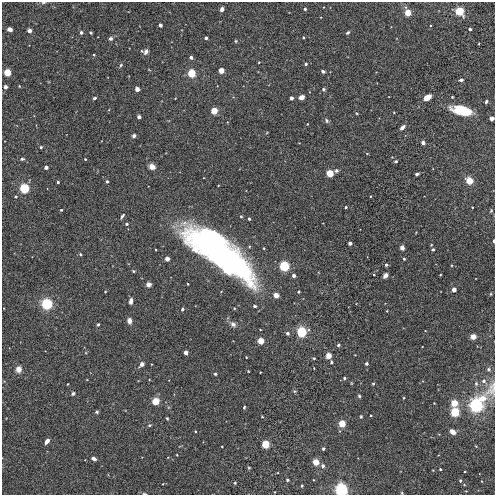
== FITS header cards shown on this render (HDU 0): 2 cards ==
NAXIS1  =                  493
NAXIS2  =                  493

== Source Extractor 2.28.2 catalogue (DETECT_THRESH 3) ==
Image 493 x 493 px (HDU 0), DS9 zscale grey, 1 PNG px = 1 image px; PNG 497 x 497 px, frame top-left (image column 1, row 493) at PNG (2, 2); no overlay
Background 4.44e-04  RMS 0.0054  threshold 0.0162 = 3 sigma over >= 5 px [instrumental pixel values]
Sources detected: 167; all 167 listed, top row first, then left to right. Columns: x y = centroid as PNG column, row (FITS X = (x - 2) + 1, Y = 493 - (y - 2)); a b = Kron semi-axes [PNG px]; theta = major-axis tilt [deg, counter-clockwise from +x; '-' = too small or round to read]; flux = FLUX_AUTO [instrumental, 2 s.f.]
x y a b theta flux
43 2 6 3 1 0.5
222 9 4 3 - 1.4
305 9 3 3 - 0.59
459 11 4 4 - 51
408 13 4 4 - 15
160 25 3 3 - 1.8
10 29 5 4 - 1.7
470 29 3 3 - 0.97
29 31 4 3 - 2.7
81 32 4 3 - 0.81
348 32 4 3 - 0.52
91 33 3 3 - 0.41
303 37 3 3 - 0.43
111 38 4 4 - 0.95
206 38 3 3 - 0.69
236 41 4 4 - 0.34
146 52 9 6 58 1.2
94 55 3 2 - 0.25
191 57 3 3 - 1.5
259 62 3 2 - 0.23
306 64 3 3 - 0.81
121 65 6 4 60 0.5
221 71 4 4 - 9.7
323 71 5 4 - 0.79
7 72 4 4 - 24
191 73 4 4 - 37
461 80 5 3 - 0.66
19 86 4 2 - 0.22
5 87 3 3 - 2.4
137 89 3 3 - 4.8
323 89 4 4 - 0.71
302 97 5 4 - 2.1
427 97 6 4 32 4
452 97 3 2 - 0.31
94 98 4 3 - 0.65
291 98 4 3 - 0.95
486 101 3 3 - 0.61
462 110 15 7 -15 17
214 111 4 4 - 19
357 113 5 3 - 0.35
139 117 3 3 - 2.2
492 118 4 3 - 2.1
326 120 7 5 -50 0.73
307 124 3 2 - 0.2
402 127 6 4 41 1.4
134 136 4 3 - 1.1
423 143 4 3 - 2.5
41 147 3 3 - 0.61
367 153 4 3 - 0.26
22 159 6 4 8 0.56
85 159 3 3 - 0.32
396 161 4 3 - 0.5
46 167 3 3 - 2.3
152 167 5 5 - 2.5
336 171 4 4 - 0.89
330 173 4 4 - 22
417 174 4 3 - 0.66
107 181 3 3 - 0.81
469 181 4 4 - 22
58 182 3 3 - 0.62
24 188 4 4 - 68
16 196 3 3 - 0.51
370 196 2 2 - 0.32
346 207 3 3 - 0.57
472 207 2 2 - 0.28
61 210 3 3 - 0.35
491 211 4 3 - 0.35
122 216 6 3 59 0.57
241 216 4 3 - 0.42
249 219 3 3 - 0.62
127 224 4 3 - 0.56
206 232 8 6 -30 7.2
416 232 3 2 - 0.21
494 241 3 2 - 1.5
350 243 3 3 - 2
431 245 3 2 - 0.27
402 248 4 4 - 1.7
433 249 3 3 - 0.66
219 253 60 19 -38 210
80 254 3 3 - 0.52
167 259 4 4 - 1.8
404 259 3 3 - 0.48
386 265 3 3 - 0.84
284 266 4 4 - 86
133 271 4 3 - 0.41
374 275 3 3 - 0.28
385 275 5 4 - 1.3
440 275 3 2 - 0.24
294 276 3 3 - 1.4
149 284 5 5 - 1.3
188 284 3 2 - 0.4
454 290 4 3 - 5.4
105 291 3 2 - 0.25
298 292 3 3 - 0.39
491 294 4 4 - 0.34
276 295 4 4 - 8.2
131 301 5 3 - 2
47 304 4 4 - 120
255 306 3 3 - 0.58
234 308 4 2 - 0.24
182 309 4 3 - 0.57
387 311 3 2 - 0.26
129 321 6 5 - 1.8
98 324 3 3 - 0.75
233 324 6 5 - 1.3
301 332 4 4 - 85
287 333 3 3 - 1.2
473 337 4 4 - 3.1
261 341 4 4 - 16
338 345 4 3 - 0.62
186 352 4 3 - 3.7
328 356 4 4 - 2.9
246 357 3 2 - 0.22
314 358 3 3 - 0.39
331 362 4 4 - 0.49
366 363 3 3 - 1.2
142 364 4 3 - 3.2
19 369 6 5 - 2.8
488 369 6 5 - 0.7
248 371 3 2 - 0.26
215 374 3 3 - 0.48
344 378 4 4 - 0.52
484 381 6 5 - 1.2
351 383 5 3 - 0.28
373 383 3 3 - 0.49
68 384 3 2 - 0.24
476 384 7 5 -71 0.79
294 391 5 4 - 0.44
73 394 4 4 - 0.72
359 396 4 4 - 0.49
404 398 3 2 - 0.33
155 401 4 4 - 24
454 403 5 5 - 6.2
476 405 11 5 48 150
244 407 4 3 - 0.4
97 412 4 4 - 0.54
455 412 4 4 - 53
371 415 2 2 - 0.26
262 417 3 3 - 0.31
361 417 4 3 - 0.41
167 418 4 3 - 0.39
342 424 4 4 - 21
150 425 5 3 - 0.53
195 431 3 2 - 0.31
453 432 5 4 - 3.4
47 441 6 4 49 1.6
265 444 4 4 - 37
222 447 3 2 - 0.23
323 449 3 3 - 0.64
177 455 3 2 - 0.28
168 457 3 2 - 0.21
94 459 5 4 - 1.3
316 462 5 4 - 4.7
323 466 6 5 - 0.83
249 468 4 4 - 0.35
440 469 3 3 - 0.39
433 470 2 2 - 0.2
465 471 2 2 - 0.33
287 480 4 3 - 0.45
460 481 4 3 - 0.47
482 481 3 2 - 0.21
235 483 3 3 - 0.46
163 484 3 2 - 0.21
302 486 3 3 - 0.39
341 490 5 4 - 160
402 493 4 3 - 0.33
144 494 6 3 -2 0.45
At the frame edge (FLAGS 8, measured only in part): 7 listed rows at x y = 43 2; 492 118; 494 241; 476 405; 341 490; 402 493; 144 494